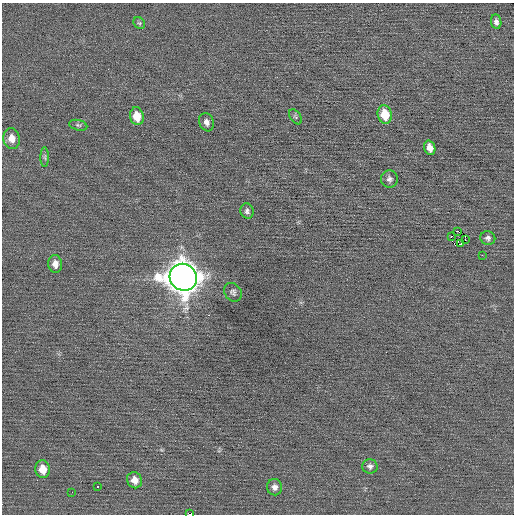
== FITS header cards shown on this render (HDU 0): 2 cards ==
NAXIS1  =                  512 / Axis length
NAXIS2  =                  512 / Axis length

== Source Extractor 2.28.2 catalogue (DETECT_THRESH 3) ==
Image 512 x 512 px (HDU 0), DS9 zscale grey, 1 PNG px = 1 image px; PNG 516 x 516 px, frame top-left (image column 1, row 512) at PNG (2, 3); each listed source drawn as its Kron ellipse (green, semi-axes under 4 px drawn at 4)
Background 0.0175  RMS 0.67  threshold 2.02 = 3 sigma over >= 5 px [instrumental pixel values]
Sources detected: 28; all 28 listed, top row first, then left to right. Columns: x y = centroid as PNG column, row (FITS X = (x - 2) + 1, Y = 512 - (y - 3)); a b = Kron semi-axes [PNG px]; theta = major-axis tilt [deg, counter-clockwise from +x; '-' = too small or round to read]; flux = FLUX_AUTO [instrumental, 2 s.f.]
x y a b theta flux
496 22 7 5 -82 160
139 23 6 5 - 70
385 114 9 7 -77 980
137 116 9 7 -78 720
295 117 8 5 -53 81
206 122 9 7 -68 200
78 125 9 5 -14 96
12 138 10 8 -78 420
430 148 7 5 -72 350
45 157 10 4 -90 88
389 179 8 8 - 170
247 211 8 6 -74 140
458 231 2 2 - 1400
451 237 2 2 - 1500
488 238 7 7 - 140
465 240 3 2 - 160
461 244 2 2 - 52
482 255 2 2 - 24
55 264 9 7 -84 320
183 277 14 13 - 80000
233 292 10 8 -50 150
370 466 8 7 - 160
42 469 9 7 -82 570
134 480 8 7 - 340
98 486 3 2 - 280
275 487 8 7 - 180
72 492 2 2 - 32
190 514 3 2 - 1300
At the frame edge (FLAGS 8, measured only in part): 1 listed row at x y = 190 514